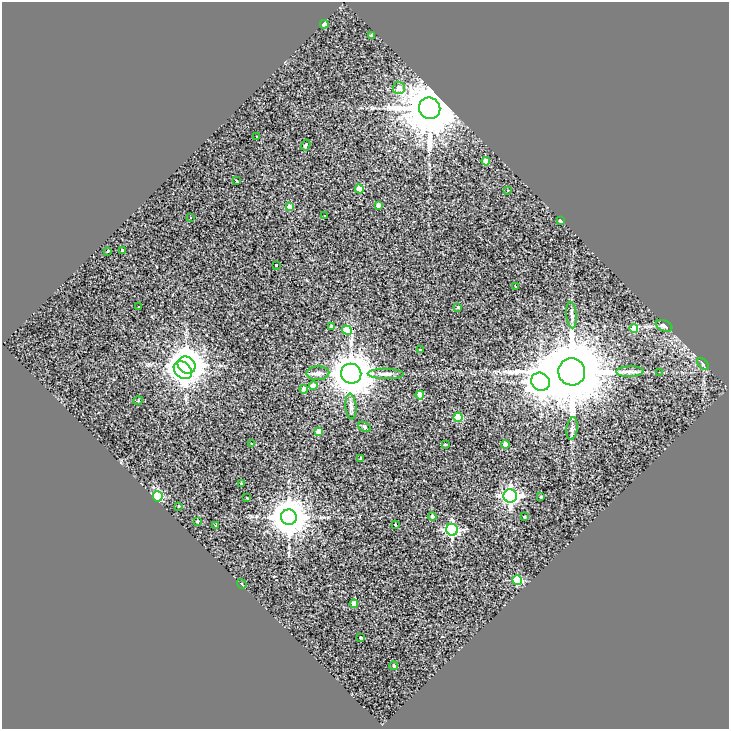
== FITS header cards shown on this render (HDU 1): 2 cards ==
NAXIS1  =                  727
NAXIS2  =                  727

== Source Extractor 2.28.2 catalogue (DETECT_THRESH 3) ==
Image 727 x 727 px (HDU 1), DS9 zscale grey, 1 PNG px = 1 image px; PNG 731 x 731 px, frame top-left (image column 1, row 727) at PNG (2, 2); each listed source drawn as its Kron ellipse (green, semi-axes under 4 px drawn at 4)
Background 3.03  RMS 2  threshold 5.96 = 3 sigma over >= 5 px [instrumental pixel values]
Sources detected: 68; all 68 listed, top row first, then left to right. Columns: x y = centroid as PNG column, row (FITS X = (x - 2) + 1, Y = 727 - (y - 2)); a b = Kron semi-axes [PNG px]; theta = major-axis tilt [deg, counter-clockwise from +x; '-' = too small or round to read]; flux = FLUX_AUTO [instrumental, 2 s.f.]
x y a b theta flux
324 24 4 4 - 1.0e+03
371 36 3 3 - 1.7e+02
399 88 6 6 - 9.5e+02
430 108 11 10 - 9.4e+05
257 137 3 2 - 1.5e+02
306 145 6 3 63 4.2e+02
486 161 4 4 - 1.4e+03
237 181 4 3 - 2.3e+02
359 189 4 4 - 2.3e+03
508 190 3 2 - 1.5e+02
378 205 4 3 - 5.0e+02
289 207 4 4 - 9.0e+02
324 216 3 2 - 1.6e+02
191 218 3 2 - 9.8e+01
561 220 3 3 - 3.6e+02
122 250 3 3 - 1.5e+02
108 251 3 3 - 6.8e+02
276 265 3 3 - 2.0e+02
515 286 3 2 - 8.8e+01
139 307 2 2 - 9.7e+01
458 307 3 3 - 1.5e+02
572 315 13 5 -85 4.6e+02
331 326 3 3 - 1.4e+02
664 326 9 5 -22 3.0e+02
634 329 4 4 - 2.2e+03
347 330 5 4 - 3.0e+03
420 350 3 3 - 1.5e+02
703 364 7 4 -45 1.9e+02
186 365 9 8 - 2.2e+05
183 370 10 7 -43 5.2e+04
572 372 13 13 - 1.1e+06
630 372 13 5 2 5.9e+02
659 372 2 2 - 7.5e+01
318 373 11 7 1 5.4e+02
351 374 10 10 - 3.7e+05
386 374 18 5 -1 6.6e+02
540 382 10 8 -38 1.9e+05
313 386 4 4 - 8.7e+02
304 389 4 4 - 5.4e+02
420 395 4 4 - 2.2e+03
138 401 5 3 - 1.1e+02
351 407 13 5 -84 4.8e+02
458 417 4 4 - 3.9e+03
364 427 7 4 -28 2.1e+02
572 429 11 5 82 4.2e+02
319 431 4 4 - 1.2e+03
252 443 4 2 - 1.2e+02
445 444 3 2 - 1.0e+02
505 445 4 4 - 9.2e+02
361 458 3 3 - 1.9e+02
241 483 3 3 - 1.4e+02
158 496 5 5 - 1.1e+04
510 496 7 6 - 4.3e+04
541 497 3 2 - 1.1e+02
247 498 3 2 - 1.1e+02
178 506 3 2 - 9.4e+01
432 516 4 4 - 2.5e+02
289 517 8 7 - 4.0e+05
524 517 3 2 - 1.1e+02
197 521 3 2 - 1.5e+02
216 525 3 2 - 9.7e+01
395 525 3 3 - 2.8e+02
452 530 6 5 - 2.1e+04
517 580 5 4 - 6.9e+03
242 584 5 3 - 1.2e+02
354 604 4 4 - 9.5e+02
360 638 3 3 - 3.3e+02
394 666 4 4 - 1.6e+02